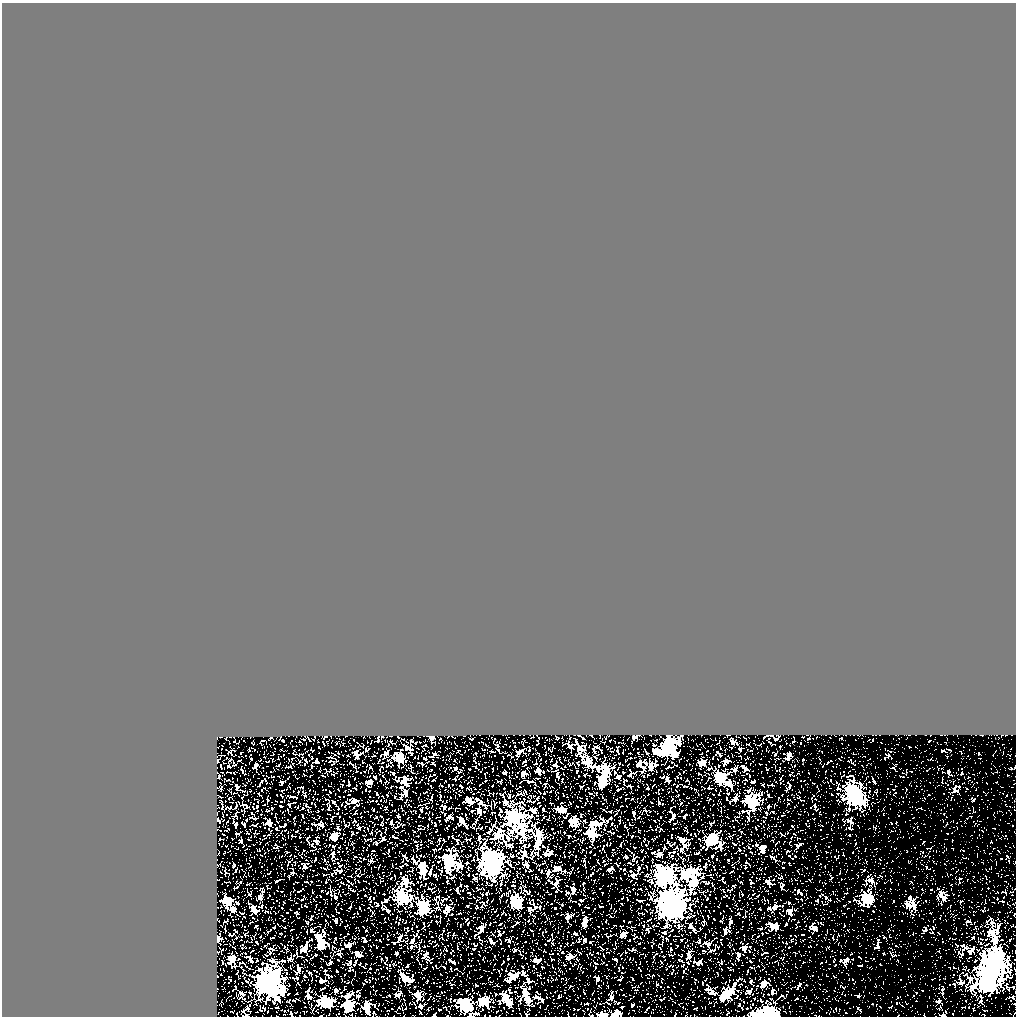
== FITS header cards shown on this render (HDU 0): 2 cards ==
NAXIS1  =                 1014
NAXIS2  =                 1014

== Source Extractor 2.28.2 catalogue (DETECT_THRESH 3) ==
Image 1014 x 1014 px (HDU 0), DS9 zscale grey, 1 PNG px = 1 image px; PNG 1018 x 1018 px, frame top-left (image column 1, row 1014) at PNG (2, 3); no overlay
Background 0.488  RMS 0.012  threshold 0.0367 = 3 sigma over >= 5 px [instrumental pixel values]
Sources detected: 128; all 128 listed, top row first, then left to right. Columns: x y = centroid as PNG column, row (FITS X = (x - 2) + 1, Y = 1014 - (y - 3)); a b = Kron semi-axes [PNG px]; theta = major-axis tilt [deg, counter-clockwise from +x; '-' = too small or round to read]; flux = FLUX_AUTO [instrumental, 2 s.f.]
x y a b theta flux
431 737 4 3 - 0.96
732 742 4 3 - 3.5
670 745 9 7 -88 19
569 746 4 2 - 0.8
519 752 4 3 - 1.3
661 752 10 5 -10 6.2
676 754 5 4 - 1.2
788 756 5 3 - 2.3
400 758 6 5 - 7.5
725 761 5 3 - 0.62
701 763 6 4 -12 5.4
640 764 6 3 -76 1.2
256 765 3 2 - 0.5
651 767 3 3 - 1.3
743 767 4 2 - 0.94
606 769 6 4 84 4.3
735 769 4 2 - 0.7
538 770 4 3 - 1.4
604 777 10 5 80 6.5
720 778 7 5 -71 13
404 779 5 3 - 1.5
667 779 3 3 - 1.1
369 782 6 3 90 0.87
601 783 6 4 -61 3.4
729 783 5 4 - 2.9
406 792 4 4 - 1.3
854 794 17 11 -51 29
470 801 7 3 -35 2.9
353 802 5 5 - 1.5
752 802 13 9 5 7.1
444 807 3 2 - 0.64
533 810 4 3 - 1.6
560 810 8 3 -5 2.2
634 813 3 2 - 0.86
514 819 11 8 -66 23
462 821 5 3 - 2.3
574 821 6 5 - 5
598 824 8 4 -28 1.6
591 826 8 4 89 1.5
523 831 10 8 85 4.1
497 834 4 4 - 3.7
591 834 5 4 - 9.5
538 836 9 4 81 4.5
333 837 5 4 - 4
682 840 8 4 -9 1.7
711 840 9 6 39 12
316 841 2 2 - 0.69
536 846 8 4 -87 1.9
763 848 5 3 - 1.4
524 853 4 3 - 2.1
659 854 4 3 - 1.2
626 857 3 2 - 0.65
450 861 8 5 84 25
491 863 10 9 - 69
458 865 6 5 - 2.2
423 868 9 4 -71 7
610 869 4 4 - 0.81
688 873 18 6 21 16
665 875 9 6 43 76
406 880 5 4 - 2.7
871 880 6 4 -30 1.1
694 882 10 6 84 7.7
555 885 5 4 - 0.8
782 886 4 2 - 0.8
573 890 4 3 - 1.9
942 896 7 3 -55 1.6
260 897 3 3 - 0.73
402 897 12 10 -65 10
867 898 8 7 - 13
386 900 3 2 - 0.65
227 901 6 5 - 5.6
515 901 9 6 -56 19
671 904 9 8 - 510
913 904 10 5 -69 2.7
423 907 6 5 - 22
775 907 4 4 - 1.2
448 908 7 5 -75 1.8
769 908 3 2 - 0.8
232 909 4 3 - 1.7
254 909 5 3 - 2.3
790 912 4 3 - 1.7
567 917 4 3 - 1.1
585 922 6 3 89 2.3
774 927 6 4 -17 3.1
814 928 5 4 - 1.1
481 929 5 3 - 1.4
992 932 9 5 -60 2.4
623 934 4 3 - 2
217 939 4 3 - 2.2
365 940 3 3 - 0.5
491 941 3 2 - 0.72
320 942 11 5 -76 9.3
348 945 7 4 22 1.5
744 948 5 5 - 1.3
305 949 8 4 70 1.4
358 955 4 3 - 1.3
738 955 3 3 - 0.9
569 957 4 3 - 2
232 958 4 4 - 1.8
536 960 5 3 - 1.8
616 960 2 2 - 0.61
997 962 18 14 -21 48
514 976 9 7 11 3.6
406 979 7 4 -26 4.5
989 979 16 12 79 64
270 981 8 8 - 380
763 984 5 4 - 3.1
749 992 4 4 - 0.78
727 993 11 5 35 8.5
398 994 6 3 19 0.94
417 994 5 4 - 2.2
526 995 10 4 -67 4.9
277 997 5 4 - 1.3
538 997 6 3 -20 0.97
721 998 5 5 - 1.4
507 1000 10 5 -53 5
939 1001 3 2 - 0.53
325 1002 8 7 - 8.2
484 1002 8 6 -33 6.9
349 1006 8 5 67 12
421 1006 3 3 - 0.73
466 1006 8 7 - 24
367 1007 8 4 -85 3.8
616 1014 8 5 74 1.6
768 1014 14 7 2 27
603 1015 8 4 6 1.5
943 1015 3 2 - 0.63
247 1016 3 2 - 0.61
At the frame edge (FLAGS 8, measured only in part): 4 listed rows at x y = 768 1014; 603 1015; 943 1015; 247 1016